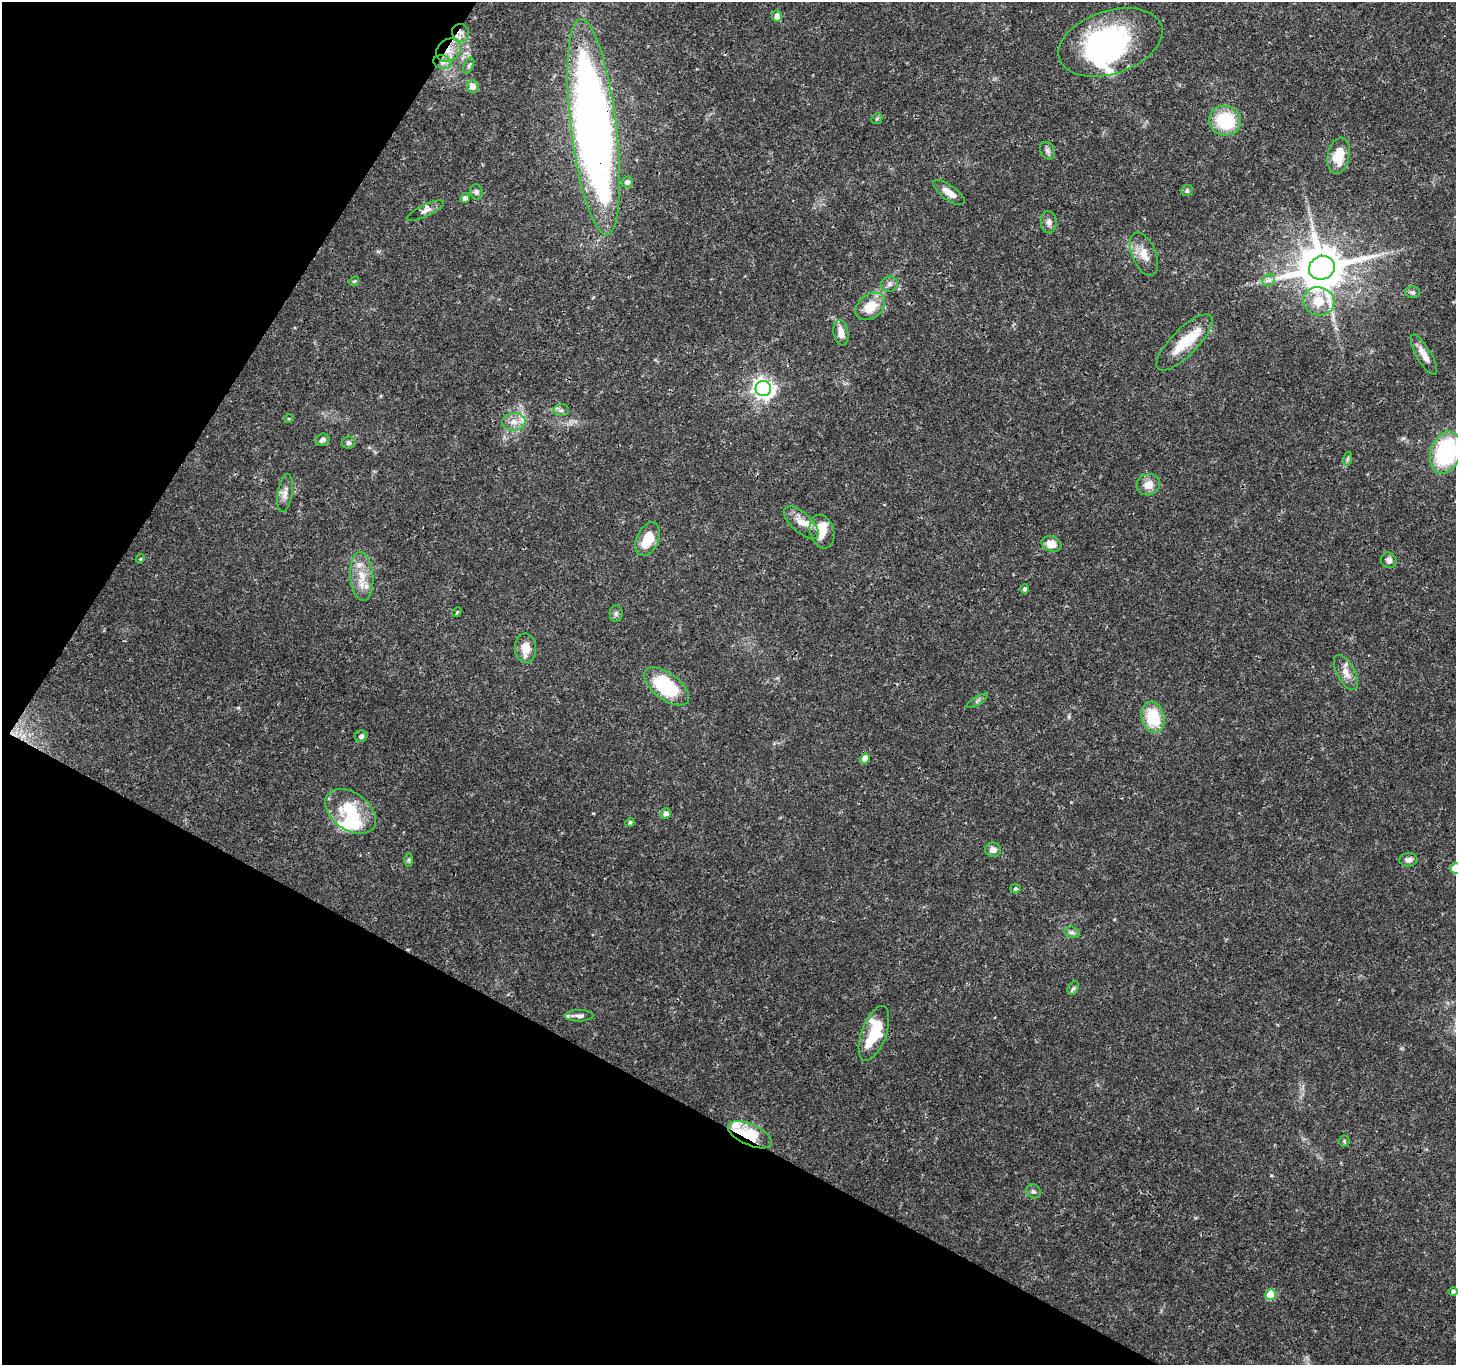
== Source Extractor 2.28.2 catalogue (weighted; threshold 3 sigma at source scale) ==
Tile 9 of 4 x 4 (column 1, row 3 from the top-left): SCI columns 7-1460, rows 1562-2924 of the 5834 x 5916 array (HDU 1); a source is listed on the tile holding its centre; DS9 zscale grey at full resolution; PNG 1458 x 1367 px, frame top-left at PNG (2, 2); each listed source drawn as its Kron ellipse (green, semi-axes under 4 px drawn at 4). Shown black and unused: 27% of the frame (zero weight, under 3 of 4 exposures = <1% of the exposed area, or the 3 px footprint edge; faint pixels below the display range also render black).
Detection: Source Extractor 2.28.2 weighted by HDU 2 'WHT'; one run over the whole footprint, this tile lists its part. Background 0.0345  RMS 0.0022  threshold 0.00979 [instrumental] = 3 sigma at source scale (4.5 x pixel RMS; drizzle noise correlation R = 1.50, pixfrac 1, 0.0396/0.0396 arcsec/px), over >= 5 px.
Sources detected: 85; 4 inside a brighter object's white glare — neither listed nor drawn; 7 inside a brighter listed object's ellipse — not listed separately; the other 74 listed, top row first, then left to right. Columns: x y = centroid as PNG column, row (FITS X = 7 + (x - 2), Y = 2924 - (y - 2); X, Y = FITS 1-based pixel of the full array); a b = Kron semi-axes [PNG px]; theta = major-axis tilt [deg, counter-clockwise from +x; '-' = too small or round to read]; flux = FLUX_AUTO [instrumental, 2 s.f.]
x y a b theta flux
777 16 5 5 - 1.6
461 33 9 8 - 1.4
1110 42 54 31 18 40
449 50 13 10 37 2.7
442 62 9 6 -16 1.1
469 66 8 4 64 0.48
473 86 6 6 - 1.6
877 119 6 5 - 0.33
1225 121 16 15 - 12
594 127 109 23 -83 220
1048 151 9 7 -57 0.77
1339 156 18 11 78 5.2
627 182 6 5 - 1
1187 191 6 5 - 0.6
476 192 7 6 - 0.62
949 192 19 7 -35 2.1
465 198 5 5 - 0.94
425 211 20 6 25 1.2
1049 222 11 8 -87 1
1144 254 23 12 -68 3
1322 268 13 11 25 1000
1269 280 7 5 44 0.65
354 281 5 4 - 0.3
889 284 8 7 - 0.83
1412 292 7 5 -1 0.54
1319 301 16 14 -19 4.3
870 306 16 12 38 4.7
841 333 13 7 -80 2.2
1184 342 37 13 45 6.9
1424 355 23 7 -60 2.2
763 388 7 7 - 130
561 410 8 6 9 0.62
289 419 5 3 - 0.22
514 422 12 9 2 1.8
322 440 7 6 - 0.71
349 443 6 6 - 0.53
1446 453 21 15 71 24
1347 459 7 4 71 0.44
1148 485 12 10 22 2.2
285 493 19 7 80 1.5
801 523 21 10 -42 2.5
822 532 17 12 -75 4.2
648 539 18 11 66 5.1
1051 544 10 7 -20 2.5
140 559 5 3 - 0.19
1389 560 8 7 - 0.9
362 576 24 11 -85 4.2
1025 589 5 4 - 0.59
457 612 5 4 - 0.24
616 613 8 6 89 0.61
526 648 14 10 -87 3
1346 672 19 9 -62 2.2
667 686 26 13 -37 16
977 701 12 3 31 0.44
1153 717 16 11 -75 9.7
361 736 6 6 - 0.77
865 759 5 5 - 3.5
351 811 28 18 -36 10
666 814 6 5 - 1.1
630 822 4 4 - 0.4
993 850 8 7 - 1.2
409 860 7 4 89 0.38
1408 860 9 6 3 0.94
1455 868 5 5 - 5.7
1015 889 5 5 - 0.42
1072 932 8 5 -16 0.62
1073 988 7 5 57 0.45
579 1016 14 5 1 0.83
874 1033 29 12 70 11
750 1135 23 10 -24 8
1344 1141 5 5 - 0.3
1033 1191 7 6 - 0.56
1453 1292 4 4 - 0.6
1271 1295 5 5 - 9.3
Overlapping masked pixels (flux is a lower limit): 6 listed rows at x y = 461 33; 449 50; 442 62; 594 127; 1322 268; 750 1135
Isophote crosses this tile's border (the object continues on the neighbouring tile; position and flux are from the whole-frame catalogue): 2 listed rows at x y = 1446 453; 1455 868